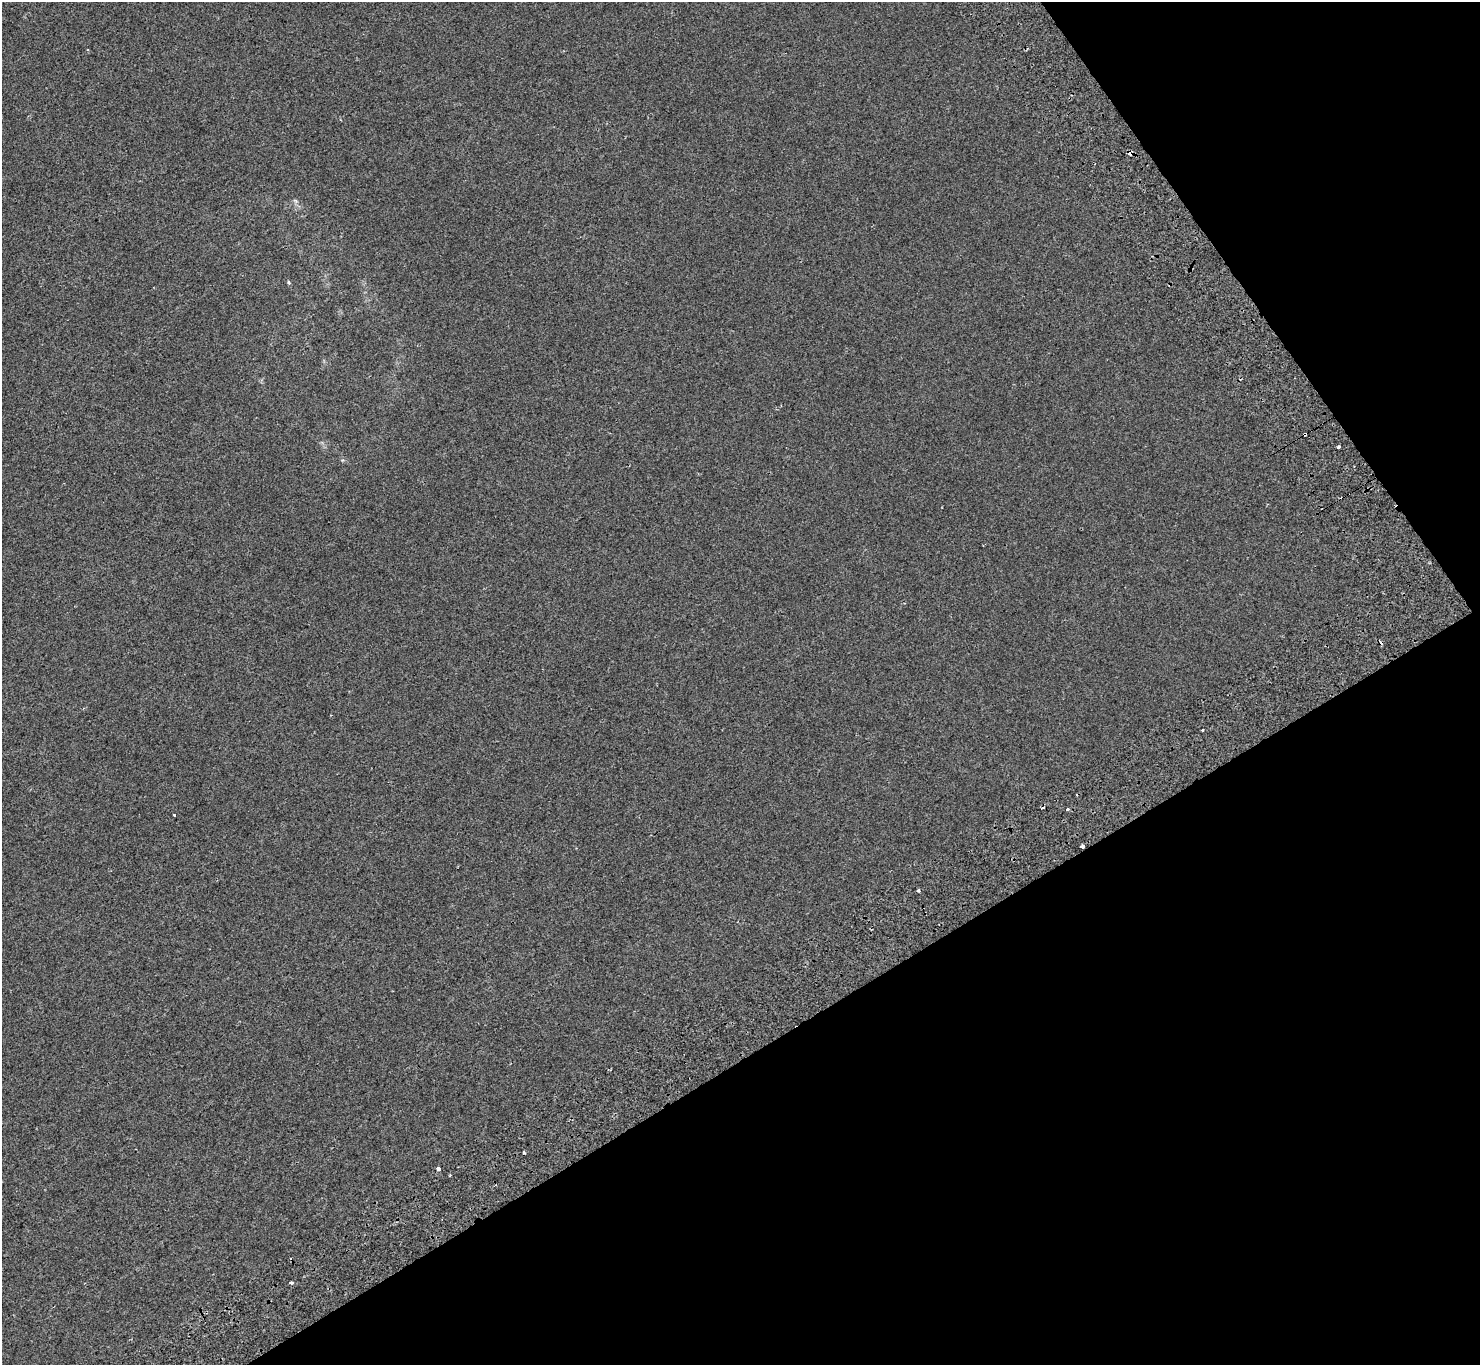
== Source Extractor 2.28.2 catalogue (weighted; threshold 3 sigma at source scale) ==
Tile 12 of 4 x 4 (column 4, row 3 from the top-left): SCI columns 4541-6018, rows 1686-3048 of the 6121 x 6036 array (HDU 1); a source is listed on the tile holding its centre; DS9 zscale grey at full resolution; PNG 1482 x 1367 px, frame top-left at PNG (2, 2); no overlay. Shown black and unused: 30% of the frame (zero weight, under 2 of 3 exposures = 7% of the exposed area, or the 3 px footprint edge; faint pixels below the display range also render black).
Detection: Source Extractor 2.28.2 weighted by HDU 2 'WHT'; one run over the whole footprint, this tile lists its part. Background -7.26e-04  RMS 0.0046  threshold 0.0205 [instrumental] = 3 sigma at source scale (4.5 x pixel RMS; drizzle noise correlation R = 1.50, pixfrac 1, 0.0396/0.0396 arcsec/px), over >= 5 px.
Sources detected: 15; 5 cosmic-ray / hot-pixel residue — not listed; the other 10 listed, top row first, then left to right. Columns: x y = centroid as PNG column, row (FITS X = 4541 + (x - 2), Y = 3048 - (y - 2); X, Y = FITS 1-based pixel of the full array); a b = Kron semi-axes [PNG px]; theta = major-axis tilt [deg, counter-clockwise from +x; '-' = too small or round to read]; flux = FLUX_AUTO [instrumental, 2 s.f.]
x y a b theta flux
1130 153 4 3 - 5.2
289 282 5 4 - 0.51
1339 447 4 2 - 0.68
1067 810 3 3 - 2.5
174 815 3 2 - 0.51
1082 846 4 3 - 2.9
918 891 3 3 - 0.9
524 1153 3 3 - 0.52
438 1169 3 3 - 11
291 1283 3 3 - 0.83
Overlapping masked pixels (flux is a lower limit): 2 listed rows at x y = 1130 153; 1082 846